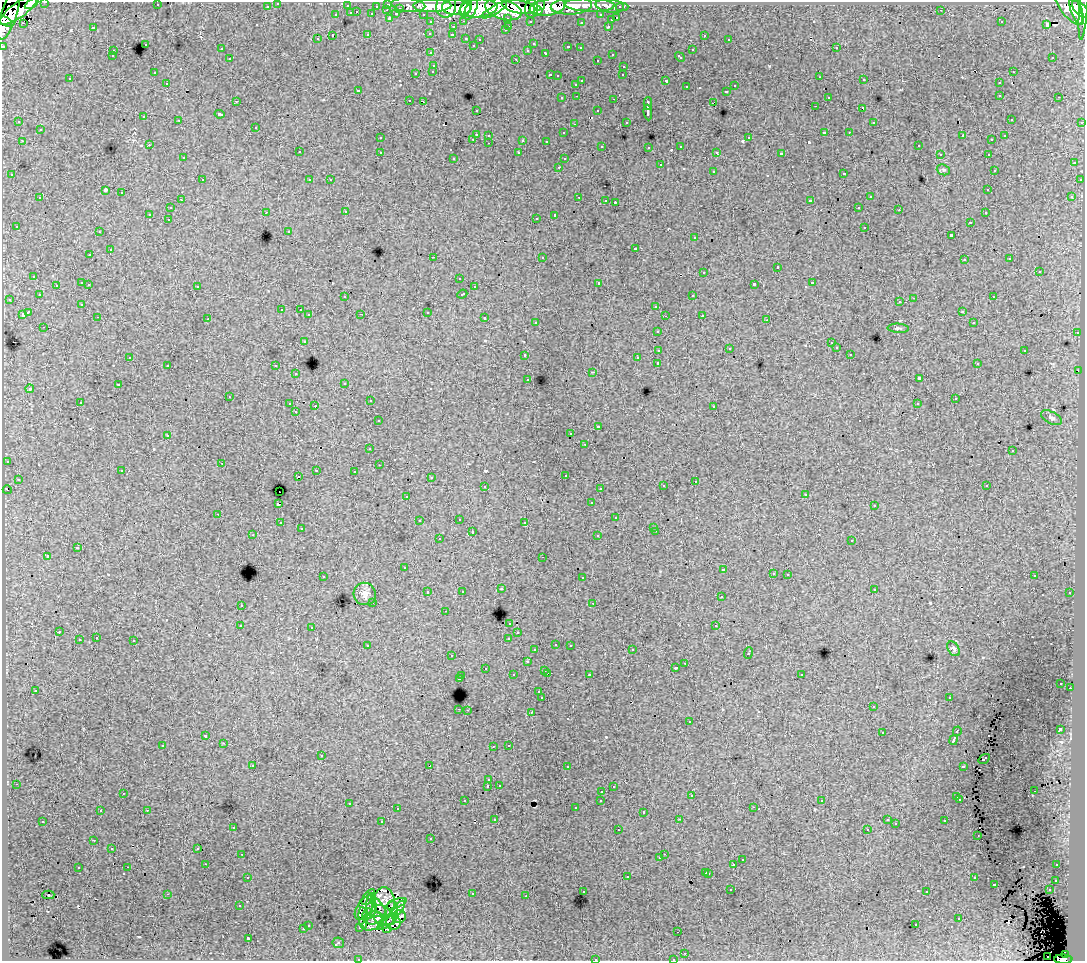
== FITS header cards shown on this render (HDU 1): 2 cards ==
NAXIS1  =                 1083
NAXIS2  =                  959

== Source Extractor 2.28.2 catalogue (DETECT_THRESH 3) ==
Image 1083 x 959 px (HDU 1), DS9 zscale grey, 1 PNG px = 1 image px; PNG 1087 x 963 px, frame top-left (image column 1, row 959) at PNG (2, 2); each listed source drawn as its Kron ellipse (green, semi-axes under 4 px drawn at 4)
Background 86.1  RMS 0.77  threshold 2.31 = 3 sigma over >= 5 px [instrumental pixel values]
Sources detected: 571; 3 with non-positive FLUX_AUTO (blend fragments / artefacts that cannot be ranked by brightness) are neither listed nor drawn; of the other 568, the 500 brightest by FLUX_AUTO listed and drawn (68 fainter detections omitted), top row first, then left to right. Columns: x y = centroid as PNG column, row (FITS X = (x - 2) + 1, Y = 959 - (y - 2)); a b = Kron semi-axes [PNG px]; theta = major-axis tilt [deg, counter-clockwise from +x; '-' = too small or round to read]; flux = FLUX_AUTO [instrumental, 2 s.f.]
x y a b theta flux
45 2 3 2 - 3100
278 3 3 3 - 2100
31 4 8 3 30 33000
388 4 3 3 - 5000
157 5 3 2 - 98
408 5 17 7 -6 19000
590 5 25 6 -1 49000
1068 5 22 9 -57 87000
267 6 3 3 - 1400
347 6 3 3 - 930
376 6 3 2 - 860
432 6 19 6 1 170000
446 6 11 10 - 120000
540 6 6 4 31 59000
571 6 20 8 4 140000
610 6 14 6 -9 24000
1084 6 33 4 86 86000
456 7 14 8 -3 190000
519 7 17 6 -11 250000
547 7 18 8 11 240000
622 7 6 3 0 3100
400 8 3 3 - 820
466 8 9 5 65 92000
471 8 12 5 68 86000
479 8 19 9 7 360000
503 9 19 10 -16 400000
532 9 9 6 82 120000
1080 9 11 5 -45 260000
18 10 22 7 36 200000
387 10 3 2 - 310
494 10 14 4 30 110000
941 10 3 2 - 92
538 11 4 3 - 53000
1076 11 15 5 -70 220000
357 12 3 2 - 300
351 13 3 3 - 710
372 14 3 3 - 1000
396 14 4 3 - 840
423 14 3 2 - 1800
9 15 26 8 71 250000
336 15 3 3 - 420
601 15 3 3 - 1400
390 18 3 3 - 1300
508 18 3 3 - 1000
617 18 3 3 - 570
611 20 3 3 - 250
6 21 7 4 -31 100000
464 21 3 2 - 330
530 21 3 3 - 1200
431 22 3 3 - 1700
581 22 3 3 - 150
1001 22 3 3 - 87
23 23 3 2 - 170
1047 24 4 3 - 460
509 26 3 2 - 430
608 26 3 3 - 380
93 27 3 3 - 610
453 27 3 3 - 270
505 30 3 3 - 310
430 33 3 3 - 220
332 35 3 3 - 780
368 35 3 3 - 510
452 35 3 2 - 230
704 35 3 3 - 290
466 38 3 3 - 250
317 39 3 3 - 120
480 39 3 3 - 210
729 39 3 3 - 130
145 44 3 3 - 410
533 44 3 3 - 140
473 45 3 3 - 98
3 46 3 3 - 4300
568 47 3 3 - 380
580 48 3 3 - 130
836 48 3 2 - 300
221 49 3 3 - 250
528 50 3 3 - 260
692 50 3 3 - 330
113 51 3 3 - 270
431 53 3 3 - 240
546 53 3 3 - 360
612 54 3 3 - 330
112 56 3 2 - 100
680 57 5 3 - 330
1053 57 3 2 - 140
230 59 3 3 - 220
516 59 3 2 - 590
597 60 3 3 - 220
434 65 3 3 - 390
624 66 3 3 - 360
433 71 3 3 - 280
1013 72 3 2 - 340
154 73 3 2 - 170
416 73 3 3 - 330
550 75 3 2 - 300
623 75 3 2 - 71
557 76 3 3 - 110
820 77 3 2 - 150
70 79 3 3 - 140
864 80 3 2 - 150
582 81 3 3 - 630
666 81 3 3 - 1000
167 83 3 2 - 140
999 83 3 3 - 220
576 84 3 3 - 270
735 86 3 3 - 170
686 87 3 3 - 300
358 90 3 3 - 130
726 91 3 3 - 480
1000 95 3 3 - 280
577 96 3 2 - 260
828 97 3 3 - 290
1059 97 3 2 - 290
562 98 3 3 - 220
614 99 3 2 - 380
409 100 3 2 - 250
236 101 3 2 - 79
423 102 4 2 - 140
713 103 4 2 - 490
648 104 6 3 88 2000
815 106 3 2 - 150
863 108 4 3 - 610
476 110 3 2 - 130
598 111 3 3 - 270
648 112 8 3 -84 2200
220 114 5 3 - 150
144 117 3 3 - 360
1011 119 3 3 - 160
179 120 3 2 - 160
19 122 3 3 - 140
626 122 3 3 - 230
874 122 3 3 - 120
1082 122 3 3 - 700
574 124 3 2 - 130
256 127 3 3 - 210
40 130 3 3 - 260
824 132 3 3 - 880
849 132 2 2 - 170
563 133 3 3 - 210
476 134 3 3 - 750
489 135 3 3 - 280
963 136 4 3 - 700
1005 136 3 3 - 210
380 138 3 3 - 190
749 138 3 3 - 380
473 139 3 2 - 270
523 140 3 3 - 700
992 140 3 3 - 220
22 141 3 2 - 280
546 141 3 3 - 220
489 143 3 2 - 310
149 145 3 2 - 160
602 146 3 3 - 120
681 146 3 3 - 360
918 146 3 3 - 310
649 147 3 3 - 170
299 152 3 3 - 300
380 152 3 3 - 260
717 152 4 3 - 210
519 153 3 3 - 170
781 154 4 3 - 2100
940 154 3 2 - 120
988 154 3 2 - 210
183 158 3 3 - 200
454 158 3 3 - 230
564 159 3 3 - 150
1074 163 3 3 - 400
660 165 3 3 - 450
559 167 3 2 - 250
943 170 7 5 -20 91
994 170 3 3 - 230
713 171 3 3 - 250
844 173 3 3 - 480
12 175 3 3 - 190
202 180 3 2 - 300
310 180 3 3 - 130
330 180 3 2 - 110
1080 180 3 3 - 260
105 190 4 4 - 2700
988 190 3 3 - 180
122 193 3 3 - 500
1071 196 3 3 - 110
579 197 3 2 - 370
870 197 3 3 - 340
40 198 3 3 - 340
181 200 3 2 - 210
606 200 3 2 - 160
810 201 4 3 - 1500
615 202 3 3 - 65
859 207 3 3 - 230
170 208 3 3 - 300
899 210 3 2 - 95
266 212 3 2 - 140
346 212 3 3 - 130
985 213 3 3 - 200
150 214 4 3 - 990
555 215 4 3 - 1300
536 218 3 2 - 130
168 219 3 2 - 250
970 222 3 2 - 160
16 226 3 3 - 130
865 227 3 3 - 380
289 231 3 3 - 190
99 232 3 2 - 180
951 235 4 3 - 940
695 238 3 3 - 220
635 248 3 3 - 560
110 250 3 3 - 560
90 255 3 3 - 140
433 257 3 2 - 630
542 257 3 3 - 550
1010 259 3 3 - 150
964 260 3 3 - 180
777 267 3 3 - 700
704 272 3 3 - 430
1039 272 3 3 - 680
34 276 3 3 - 220
459 278 3 3 - 180
82 283 3 3 - 650
599 283 3 3 - 1900
812 283 3 3 - 570
89 284 3 2 - 250
754 284 4 3 - 2000
56 285 3 3 - 270
197 286 3 3 - 260
474 287 3 3 - 270
462 294 5 3 - 470
39 295 3 3 - 220
693 295 3 2 - 350
345 297 3 3 - 140
993 297 3 2 - 280
914 298 3 2 - 370
9 299 3 2 - 270
900 302 3 3 - 250
82 304 3 3 - 160
656 306 3 3 - 350
281 310 3 2 - 64
300 310 3 3 - 250
962 311 3 3 - 210
28 312 4 3 - 1400
428 312 3 3 - 610
22 314 4 3 - 740
361 314 3 2 - 85
309 315 3 3 - 310
702 315 3 2 - 240
665 316 3 2 - 91
98 317 3 2 - 180
485 318 3 3 - 520
208 319 3 2 - 81
767 320 3 2 - 110
536 322 3 3 - 260
974 323 3 3 - 300
44 327 3 2 - 240
898 328 10 4 -4 110
658 331 3 3 - 270
1077 333 3 2 - 380
304 341 3 3 - 210
831 343 3 2 - 69
729 348 3 3 - 69
836 348 3 3 - 230
659 350 4 3 - 1100
1025 350 3 2 - 340
850 354 3 3 - 200
525 355 3 3 - 470
130 357 3 2 - 83
637 358 3 2 - 97
658 363 3 3 - 2400
977 364 3 3 - 190
168 365 3 3 - 300
276 366 3 3 - 390
1078 371 3 2 - 71
593 372 3 2 - 580
296 374 3 3 - 100
919 378 4 3 - 2500
528 379 3 2 - 100
345 383 3 3 - 250
118 385 3 3 - 230
30 389 4 4 - 100
229 397 3 2 - 85
955 399 3 3 - 96
370 401 3 2 - 250
80 402 3 2 - 200
290 404 3 2 - 330
917 404 3 3 - 240
315 406 3 2 - 670
714 406 3 2 - 180
296 412 3 2 - 230
1051 418 11 6 -28 150
378 421 3 3 - 300
598 427 3 2 - 65
571 434 3 3 - 250
168 435 3 2 - 230
585 444 3 2 - 300
370 449 3 3 - 140
1012 451 3 3 - 170
7 461 3 3 - 87
222 463 2 2 - 190
379 465 3 2 - 76
316 470 3 2 - 330
122 471 3 3 - 150
354 471 3 2 - 77
565 475 3 2 - 130
298 477 2 2 - 110
431 478 3 3 - 160
18 479 3 3 - 250
695 481 3 2 - 220
485 486 3 2 - 290
663 486 3 3 - 320
987 486 3 2 - 81
600 488 3 2 - 210
7 490 4 2 - 110
279 492 2 2 - 330
806 494 3 3 - 110
407 496 3 3 - 200
591 503 3 3 - 260
278 504 3 3 - 1100
874 506 3 3 - 240
218 514 3 2 - 250
616 518 3 3 - 440
459 519 3 2 - 340
419 521 3 3 - 230
525 522 3 3 - 250
280 523 3 2 - 210
654 527 3 3 - 150
301 529 3 3 - 120
656 531 3 2 - 310
472 532 3 3 - 600
253 535 3 2 - 170
598 536 3 3 - 230
439 539 3 3 - 320
852 541 3 3 - 240
77 548 3 3 - 880
48 556 3 3 - 1400
543 557 3 2 - 120
404 568 3 3 - 160
724 570 3 3 - 1800
773 573 3 3 - 230
788 574 3 3 - 270
1034 576 3 2 - 87
323 577 3 3 - 91
582 578 3 3 - 320
501 589 3 3 - 220
874 589 3 3 - 250
462 591 3 3 - 150
428 592 3 3 - 610
1070 593 3 3 - 150
365 594 11 11 - 350
721 597 3 3 - 200
373 602 3 3 - 230
593 603 3 3 - 89
241 605 3 3 - 330
445 611 3 2 - 140
510 623 3 3 - 300
240 626 3 3 - 150
716 626 3 3 - 470
312 627 3 3 - 310
59 632 3 2 - 260
518 633 3 3 - 230
96 638 3 3 - 240
509 638 4 3 - 640
79 640 3 3 - 560
134 641 3 3 - 700
556 644 3 3 - 290
570 645 3 2 - 270
368 646 4 3 - 280
954 649 8 5 -56 120
535 650 3 3 - 210
632 650 3 2 - 320
748 653 6 3 69 840
452 656 3 2 - 140
527 662 3 3 - 450
685 663 3 2 - 260
485 668 3 2 - 140
675 668 3 3 - 1100
545 670 3 3 - 320
547 673 3 2 - 420
589 674 3 2 - 64
801 674 3 3 - 210
513 675 3 3 - 330
462 676 3 2 - 300
459 679 3 3 - 1200
1061 683 3 3 - 130
1070 688 2 2 - 290
35 690 3 3 - 190
539 692 3 3 - 120
542 698 3 3 - 2000
949 698 3 2 - 140
873 707 3 2 - 180
459 709 3 2 - 370
467 710 2 2 - 270
531 712 3 2 - 310
689 722 3 3 - 400
1060 729 4 3 - 2400
957 731 5 3 - 750
882 733 3 2 - 97
206 736 3 3 - 470
954 740 5 3 - 2600
224 743 3 2 - 300
163 745 3 3 - 320
509 745 3 2 - 71
493 746 3 2 - 82
321 756 3 3 - 590
984 759 6 3 35 150
253 765 3 2 - 170
430 766 4 3 - 1400
963 766 4 3 - 600
567 767 3 2 - 200
489 780 3 3 - 250
16 784 3 2 - 270
499 785 3 3 - 250
488 786 3 3 - 1200
613 786 3 3 - 110
602 791 3 2 - 220
1034 791 3 2 - 76
123 793 3 2 - 65
692 796 3 2 - 170
957 797 3 3 - 150
960 799 3 3 - 190
601 800 3 3 - 360
465 801 3 3 - 310
822 801 3 3 - 240
349 803 3 2 - 310
753 807 3 2 - 300
575 808 3 3 - 150
398 809 3 3 - 240
147 810 3 2 - 410
100 811 3 3 - 140
644 812 3 3 - 300
495 819 3 3 - 180
679 819 3 2 - 79
887 820 3 3 - 130
43 821 3 3 - 310
945 821 3 3 - 370
382 822 3 3 - 630
896 824 3 3 - 87
233 827 3 3 - 230
867 829 3 2 - 71
618 830 3 2 - 190
978 836 3 2 - 63
431 839 3 2 - 120
94 840 3 2 - 69
198 848 3 2 - 99
112 849 3 2 - 110
242 854 3 2 - 160
664 854 2 2 - 180
660 858 3 3 - 230
742 860 3 3 - 300
206 864 3 2 - 150
734 864 3 3 - 800
1057 865 3 3 - 170
128 867 3 2 - 200
78 868 3 3 - 400
706 872 3 3 - 370
709 873 3 3 - 410
627 876 3 3 - 460
248 877 3 2 - 230
974 878 3 3 - 340
1056 880 3 3 - 190
994 884 3 3 - 630
731 890 3 2 - 160
1049 890 3 2 - 180
583 891 3 3 - 160
927 892 3 3 - 260
167 894 3 2 - 810
472 894 3 2 - 320
48 895 6 2 1 290
526 896 3 2 - 160
368 897 9 5 54 500
384 901 14 10 -86 1100
396 904 11 3 22 350
371 905 12 5 -89 820
240 906 3 3 - 190
379 906 11 4 -51 930
364 908 13 7 58 830
398 909 10 4 56 680
391 913 12 6 82 850
367 914 6 3 63 340
382 915 13 8 -38 1300
399 917 7 6 - 450
363 918 11 4 -84 130
373 918 10 6 6 960
959 919 3 3 - 490
387 922 11 3 38 330
373 923 11 6 20 850
393 923 7 7 - 430
308 925 3 3 - 290
916 925 3 2 - 180
360 927 3 3 - 230
303 929 3 3 - 340
387 929 5 3 - 170
678 932 3 2 - 81
248 938 3 3 - 1200
338 943 6 5 - 97
685 953 3 2 - 250
1066 955 4 3 - 41000
1048 956 2 2 - 260
359 959 3 2 - 100
595 959 3 3 - 320
673 959 3 2 - 170
1063 959 9 4 -1 80000
At the frame edge (FLAGS 8, measured only in part): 10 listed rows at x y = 45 2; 278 3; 31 4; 1084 6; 6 21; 3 46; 359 959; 595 959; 673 959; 1063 959
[68 fainter detections neither listed nor drawn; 3 non-positive-flux detections neither listed nor drawn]